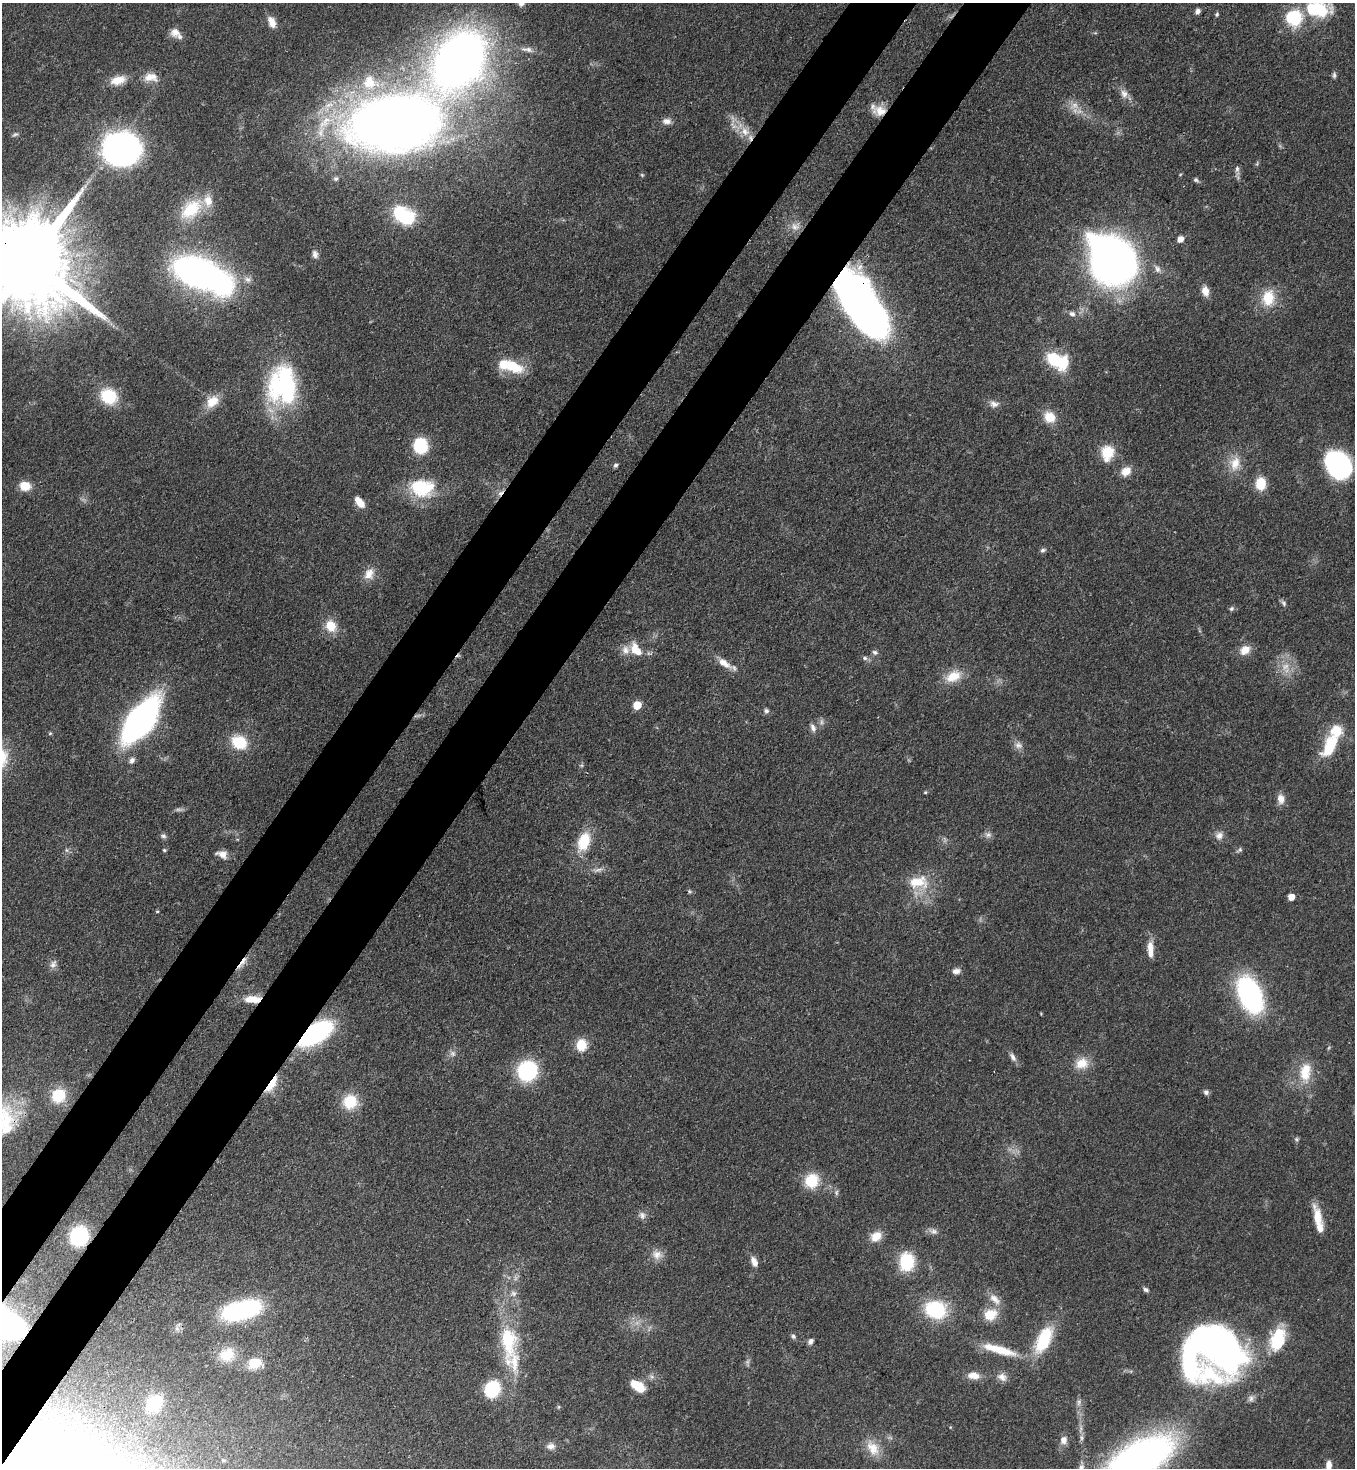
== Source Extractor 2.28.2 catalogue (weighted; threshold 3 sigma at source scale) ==
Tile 7 of 4 x 4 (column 3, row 2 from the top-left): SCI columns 3071-4423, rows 2989-4454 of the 6001 x 5978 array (HDU 1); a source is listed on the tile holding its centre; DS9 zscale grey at full resolution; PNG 1357 x 1470 px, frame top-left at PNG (2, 3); no overlay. Shown black and unused: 9% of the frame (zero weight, under 3 of 4 exposures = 7% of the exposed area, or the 3 px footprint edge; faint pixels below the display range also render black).
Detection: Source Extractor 2.28.2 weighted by HDU 2 'WHT'; one run over the whole footprint, this tile lists its part. Background 0.0665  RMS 0.0038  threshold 0.017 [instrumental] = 3 sigma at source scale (4.5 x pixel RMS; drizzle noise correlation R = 1.50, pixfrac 1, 0.05/0.05 arcsec/px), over >= 5 px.
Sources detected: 177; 7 too faint to see at this stretch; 8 inside a brighter object's white glare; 2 cosmic-ray / hot-pixel residue — not listed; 7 inside a brighter listed object's ellipse — not listed separately; the other 153 listed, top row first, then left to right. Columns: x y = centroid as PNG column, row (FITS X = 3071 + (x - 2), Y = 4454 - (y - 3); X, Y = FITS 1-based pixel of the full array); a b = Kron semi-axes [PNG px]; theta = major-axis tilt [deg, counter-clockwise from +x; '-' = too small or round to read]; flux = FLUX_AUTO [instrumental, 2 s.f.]
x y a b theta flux
521 3 8 8 - 1.7
1319 9 24 17 -19 19
1197 11 6 6 - 1.4
1217 14 6 5 - 0.63
1292 17 10 9 - 34
272 22 13 7 -68 3.7
175 32 12 11 - 3.5
527 49 18 6 -10 2.3
459 60 46 33 56 320
1334 75 9 5 84 0.94
151 77 20 12 0 4.8
118 80 18 10 14 6.1
369 82 22 19 -82 11
1124 94 12 10 -65 2.7
880 111 18 12 -10 6.3
667 121 13 8 -3 2.2
325 122 35 15 43 18
395 122 68 39 9 520
745 131 15 12 -58 5.5
15 134 9 5 20 0.85
121 149 25 21 -1 150
1237 169 9 6 81 1.2
642 175 5 4 - 0.48
336 179 6 6 - 1
1196 180 7 5 -35 0.79
191 209 33 20 43 16
401 216 19 13 -64 25
795 227 13 9 -35 3.1
1180 239 5 5 - 3.2
315 254 11 7 -72 1.6
29 262 36 20 -40 10000
1114 263 28 24 30 220
1157 269 11 7 -66 1.8
198 273 32 17 -19 230
247 279 10 8 -24 2
1205 291 12 8 -79 3.3
1268 298 21 16 83 10
861 306 61 28 -58 240
1072 314 9 7 -23 1.5
1054 359 17 13 -48 15
513 366 25 13 -24 13
283 385 49 36 87 54
109 396 19 16 -35 15
212 401 18 13 42 6.4
994 404 12 9 -14 2.3
1049 417 15 13 -43 6.8
420 446 15 14 - 16
1107 453 18 14 80 9.6
1235 463 21 14 76 6.8
615 465 5 5 - 0.88
1338 465 26 20 -52 51
1126 471 12 9 38 4.5
1261 484 12 10 -89 8.9
25 486 8 7 - 8.9
421 487 30 20 -4 22
360 502 12 6 -49 5.3
1043 550 8 5 22 0.91
369 574 16 13 65 4.4
1284 603 9 6 -62 1
1231 609 7 6 - 0.86
331 626 16 13 -66 6.7
636 650 19 11 -56 6.9
1245 650 13 11 35 4.5
875 652 7 6 - 1.1
865 658 7 6 - 1
724 663 19 8 -34 4.7
953 676 22 14 25 7.8
637 705 5 5 - 10
766 711 7 6 - 1
141 720 36 17 53 160
813 728 12 7 -70 1.8
50 733 5 4 - 0.47
239 742 19 15 -28 12
1018 745 11 10 - 2.2
1330 746 29 13 63 16
132 760 9 7 62 1.6
581 765 6 4 -18 0.51
925 792 5 4 - 0.45
1281 799 13 9 -84 3.1
988 835 10 7 9 1.6
163 836 9 6 -4 1
1219 836 11 10 - 2.4
584 842 23 14 70 12
66 850 6 4 -71 0.66
164 850 4 4 - 0.52
1239 850 9 5 34 0.87
222 854 14 8 -16 3.1
598 870 17 4 12 1.9
918 882 30 18 5 12
689 891 5 5 - 0.61
1291 897 5 5 - 5.2
157 911 4 3 - 0.39
1150 949 21 7 -89 5
242 962 23 5 52 3
53 964 12 8 64 1.9
956 971 10 7 9 2
1250 995 22 12 -67 120
252 999 20 9 0 6.3
315 1033 28 13 34 70
581 1045 13 12 - 7.4
453 1054 9 7 -46 1.4
1013 1057 13 6 -58 1.8
1082 1063 18 14 19 6.2
527 1071 19 17 54 32
1305 1072 27 15 84 11
271 1084 24 7 58 7.1
1206 1092 8 6 -46 1.1
58 1095 16 14 50 13
350 1102 18 17 - 10
7 1129 21 10 32 6
1296 1139 6 5 - 0.71
812 1181 18 16 52 11
836 1192 8 5 -85 0.9
642 1215 11 9 -71 1.8
1318 1218 28 9 -77 7.5
933 1231 13 8 -14 1.9
79 1236 13 11 62 38
876 1236 14 11 32 5.1
657 1255 14 12 -11 3.6
754 1262 13 7 -67 2.9
907 1262 19 15 87 17
1146 1290 7 5 -30 0.97
995 1299 20 9 -44 3.8
241 1310 36 16 14 59
936 1310 23 18 -16 25
990 1315 16 13 26 8
177 1328 9 6 -77 1.5
793 1336 7 5 -58 0.89
508 1340 54 20 -88 30
1044 1340 30 14 64 21
1277 1340 29 17 73 17
811 1341 8 6 58 1.3
1220 1347 48 32 -53 150
999 1350 47 10 -16 12
227 1355 22 18 32 9.5
255 1363 17 13 6 8.6
973 1375 16 9 -6 4
652 1377 7 4 -19 0.91
1002 1377 12 10 -39 2.7
638 1386 15 8 -35 9.2
492 1389 11 9 60 32
1251 1398 10 7 78 1.5
1079 1402 9 6 84 1.3
154 1403 15 11 46 20
1081 1438 9 4 -82 1.1
1063 1440 10 8 69 2.6
551 1446 11 9 10 2.2
873 1448 22 15 -53 7.1
223 1460 4 4 - 0.44
1138 1460 65 29 33 200
1329 1465 12 7 -89 3.1
28 1466 31 28 20 260
1081 1467 10 8 51 1.9
Overlapping masked pixels (flux is a lower limit): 10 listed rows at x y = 880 111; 29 262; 861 306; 242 962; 252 999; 315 1033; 271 1084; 79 1236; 1220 1347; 28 1466
Isophote crosses this tile's border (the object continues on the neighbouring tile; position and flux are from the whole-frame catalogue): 8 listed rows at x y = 521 3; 1319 9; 29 262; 7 1129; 1138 1460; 1329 1465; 28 1466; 1081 1467